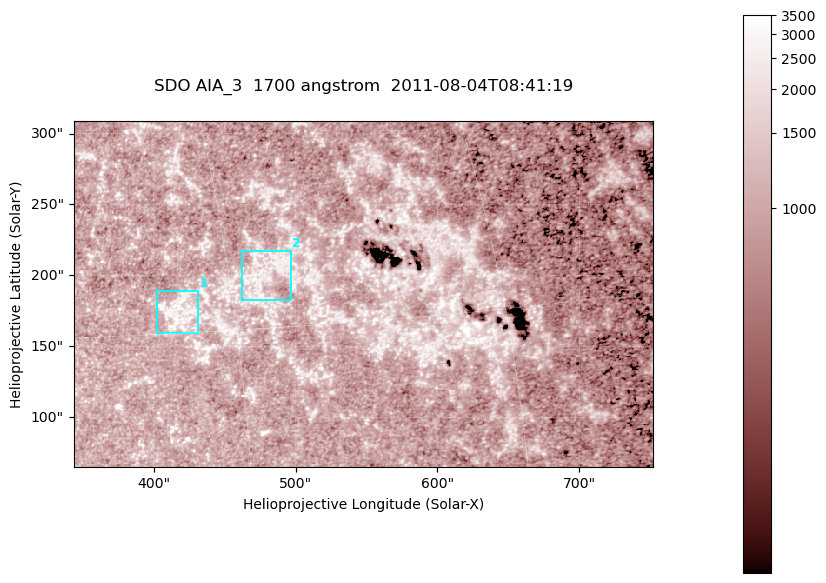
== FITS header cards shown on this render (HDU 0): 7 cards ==
TELESCOP= 'SDO     '           /
INSTRUME= 'AIA_3   '           /
WAVELNTH=                 1700 /
WAVEUNIT= 'angstrom'           /
DATE-OBS= '2011-08-04T08:41:19.714' /
CTYPE1  = 'HPLN-TAN'           /
CTYPE2  = 'HPLT-TAN'           /

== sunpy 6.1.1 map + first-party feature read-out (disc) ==
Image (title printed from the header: SDO AIA_3  1700 angstrom  2011-08-04T08:41:19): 666 x 399 px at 0.613 arcsec/px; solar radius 946 arcsec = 1543 px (partial field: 3.6% of the solar disc is inside the frame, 100% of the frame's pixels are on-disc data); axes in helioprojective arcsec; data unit not stated in the header (colour bar unlabelled)
Pointing: header CRPIX1/2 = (2049.23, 2048.32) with CRVAL1/2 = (0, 0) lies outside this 666 x 399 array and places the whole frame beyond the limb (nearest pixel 1.4 R_sun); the SolarSoft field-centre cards XCEN/YCEN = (547.6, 186.9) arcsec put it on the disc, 2073 arcsec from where CRPIX/CRVAL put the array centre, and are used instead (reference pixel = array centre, CRVAL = XCEN/YCEN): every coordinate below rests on XCEN/YCEN
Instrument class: DISC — disc imager (sunpy class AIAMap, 1700 A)
Bright regions (active regions / flare kernels): reference = the on-disc median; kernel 5 px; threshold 5 sigma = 1363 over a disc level ~982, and >= 1.15x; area >= 265 px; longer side >= 5 px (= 3.1 arcsec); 2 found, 2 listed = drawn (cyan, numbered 1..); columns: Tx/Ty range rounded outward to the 2 arcsec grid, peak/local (2 s.f.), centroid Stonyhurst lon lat
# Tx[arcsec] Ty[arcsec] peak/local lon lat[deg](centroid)
1 402..432 158..190 3.4 +27 +16
2 462..498 182..218 3.2 +32 +17